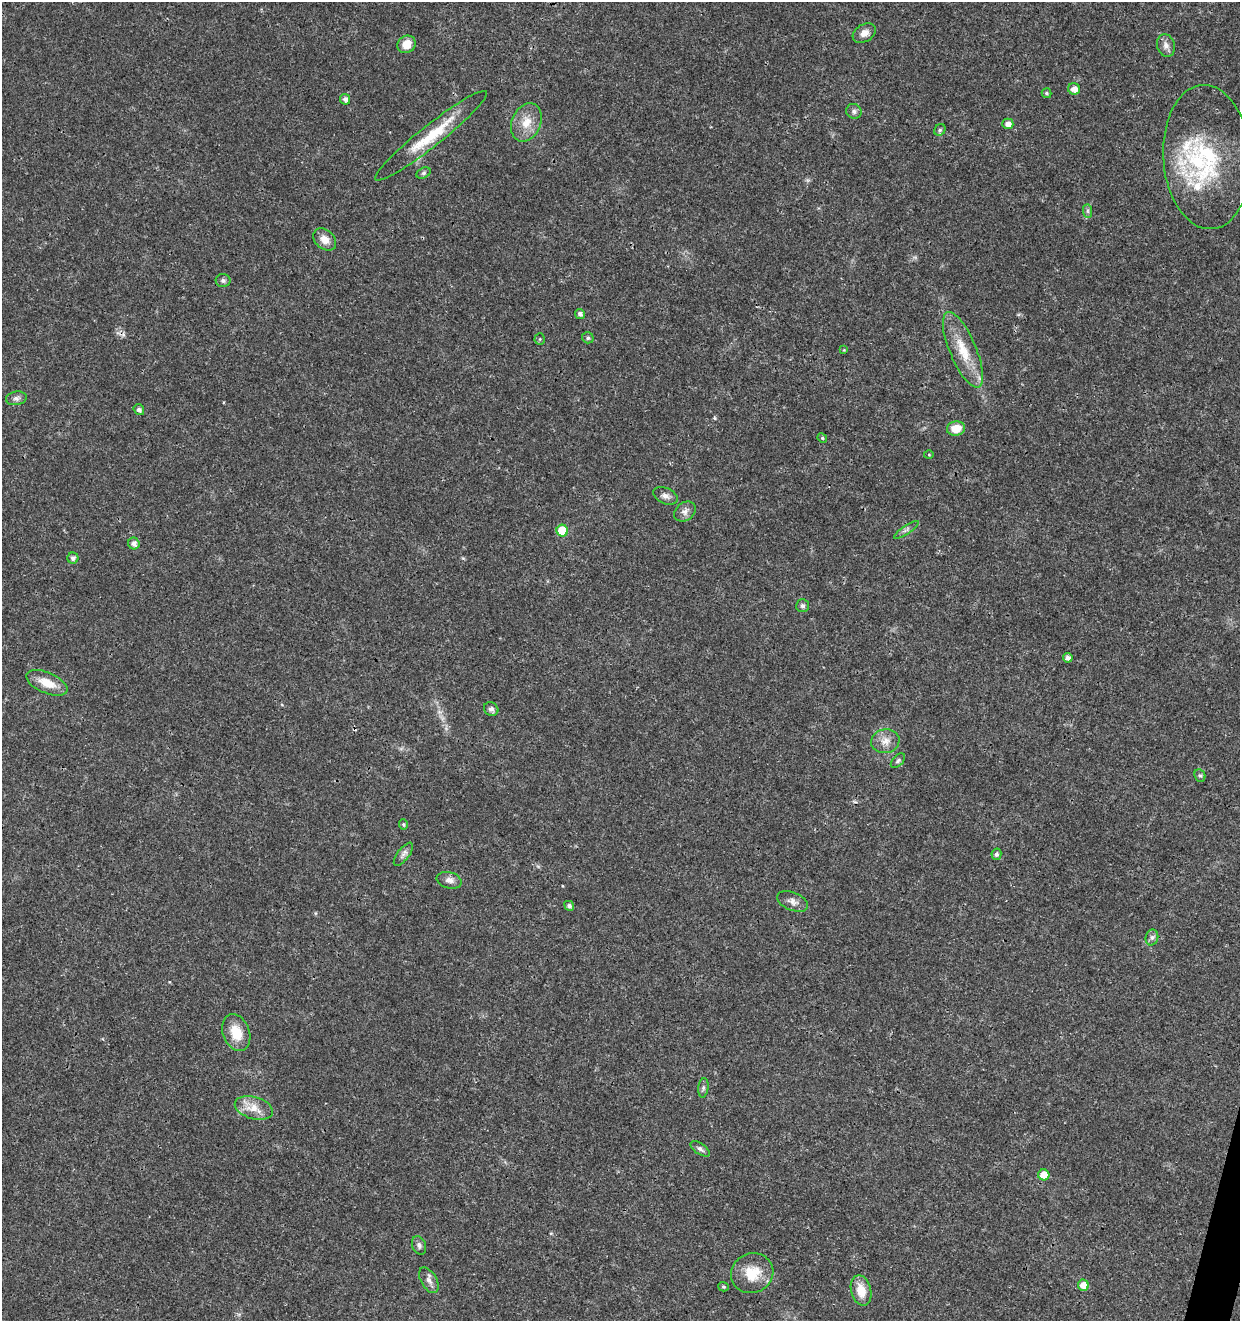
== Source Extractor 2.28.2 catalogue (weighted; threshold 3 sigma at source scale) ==
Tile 6 of 4 x 4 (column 2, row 2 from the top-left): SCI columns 1525-2762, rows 2646-3964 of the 5463 x 5297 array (HDU 1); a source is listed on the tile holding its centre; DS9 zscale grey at full resolution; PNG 1242 x 1323 px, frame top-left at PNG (2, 2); each listed source drawn as its Kron ellipse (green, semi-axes under 4 px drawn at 4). Shown black and unused: <1% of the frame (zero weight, under 3 of 4 exposures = <1% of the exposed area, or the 3 px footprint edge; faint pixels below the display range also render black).
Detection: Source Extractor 2.28.2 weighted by HDU 2 'WHT'; one run over the whole footprint, this tile lists its part. Background 0.018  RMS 0.002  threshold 0.00906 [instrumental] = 3 sigma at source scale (4.5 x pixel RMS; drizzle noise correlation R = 1.50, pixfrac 1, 0.0396/0.0396 arcsec/px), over >= 5 px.
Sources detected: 62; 2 cosmic-ray / hot-pixel residue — neither listed nor drawn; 3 inside a brighter listed object's ellipse — not listed separately; the other 57 listed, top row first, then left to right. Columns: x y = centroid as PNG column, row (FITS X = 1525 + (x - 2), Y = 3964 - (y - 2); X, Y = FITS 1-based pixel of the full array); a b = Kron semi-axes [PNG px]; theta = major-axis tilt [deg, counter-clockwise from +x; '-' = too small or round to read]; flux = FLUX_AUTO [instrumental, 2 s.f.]
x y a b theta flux
864 33 12 8 31 1.4
407 44 9 8 - 2.6
1166 46 11 9 -73 1.2
1074 89 6 5 - 1.4
1047 93 5 5 - 0.42
345 99 5 5 - 0.86
854 111 8 7 - 0.66
526 122 20 14 67 3.4
1008 124 5 5 - 1.3
940 130 6 5 - 0.4
431 136 71 11 38 8.3
1207 157 72 44 -86 25
424 173 7 5 27 0.4
1088 211 7 4 -89 0.46
325 239 13 9 -42 1.9
223 280 7 6 - 0.57
580 314 5 5 - 0.7
588 338 6 5 - 0.41
540 339 5 5 - 0.26
844 350 4 4 - 0.18
963 350 41 13 -67 6
16 398 10 7 10 0.74
139 410 6 5 - 0.62
956 428 9 7 10 3.1
822 438 5 4 - 0.29
929 455 5 3 - 0.19
665 496 13 8 -23 1
685 512 12 9 38 1.1
906 530 14 3 34 0.57
562 531 6 5 - 6.4
134 544 6 5 - 1
73 558 5 5 - 0.68
802 606 6 6 - 0.49
1068 658 5 4 - 0.94
47 683 22 10 -23 3.4
491 709 7 6 - 0.65
885 741 14 12 9 1.9
898 761 9 5 44 0.43
1200 775 6 5 - 0.38
403 825 5 4 - 0.3
403 854 14 6 53 0.81
996 854 5 5 - 0.53
449 880 13 8 -14 1.1
792 901 16 9 -23 1.2
569 906 5 4 - 0.7
1152 937 8 6 75 0.63
236 1033 19 13 -69 4.3
703 1088 10 5 83 0.48
254 1108 20 11 -16 3.4
700 1149 11 5 -34 0.61
1044 1175 5 5 - 2.7
419 1245 9 7 -68 0.67
752 1273 21 20 - 5.2
429 1280 14 8 -60 1.1
1083 1285 5 5 - 2.1
723 1287 5 4 - 0.32
861 1290 15 10 -76 3.5